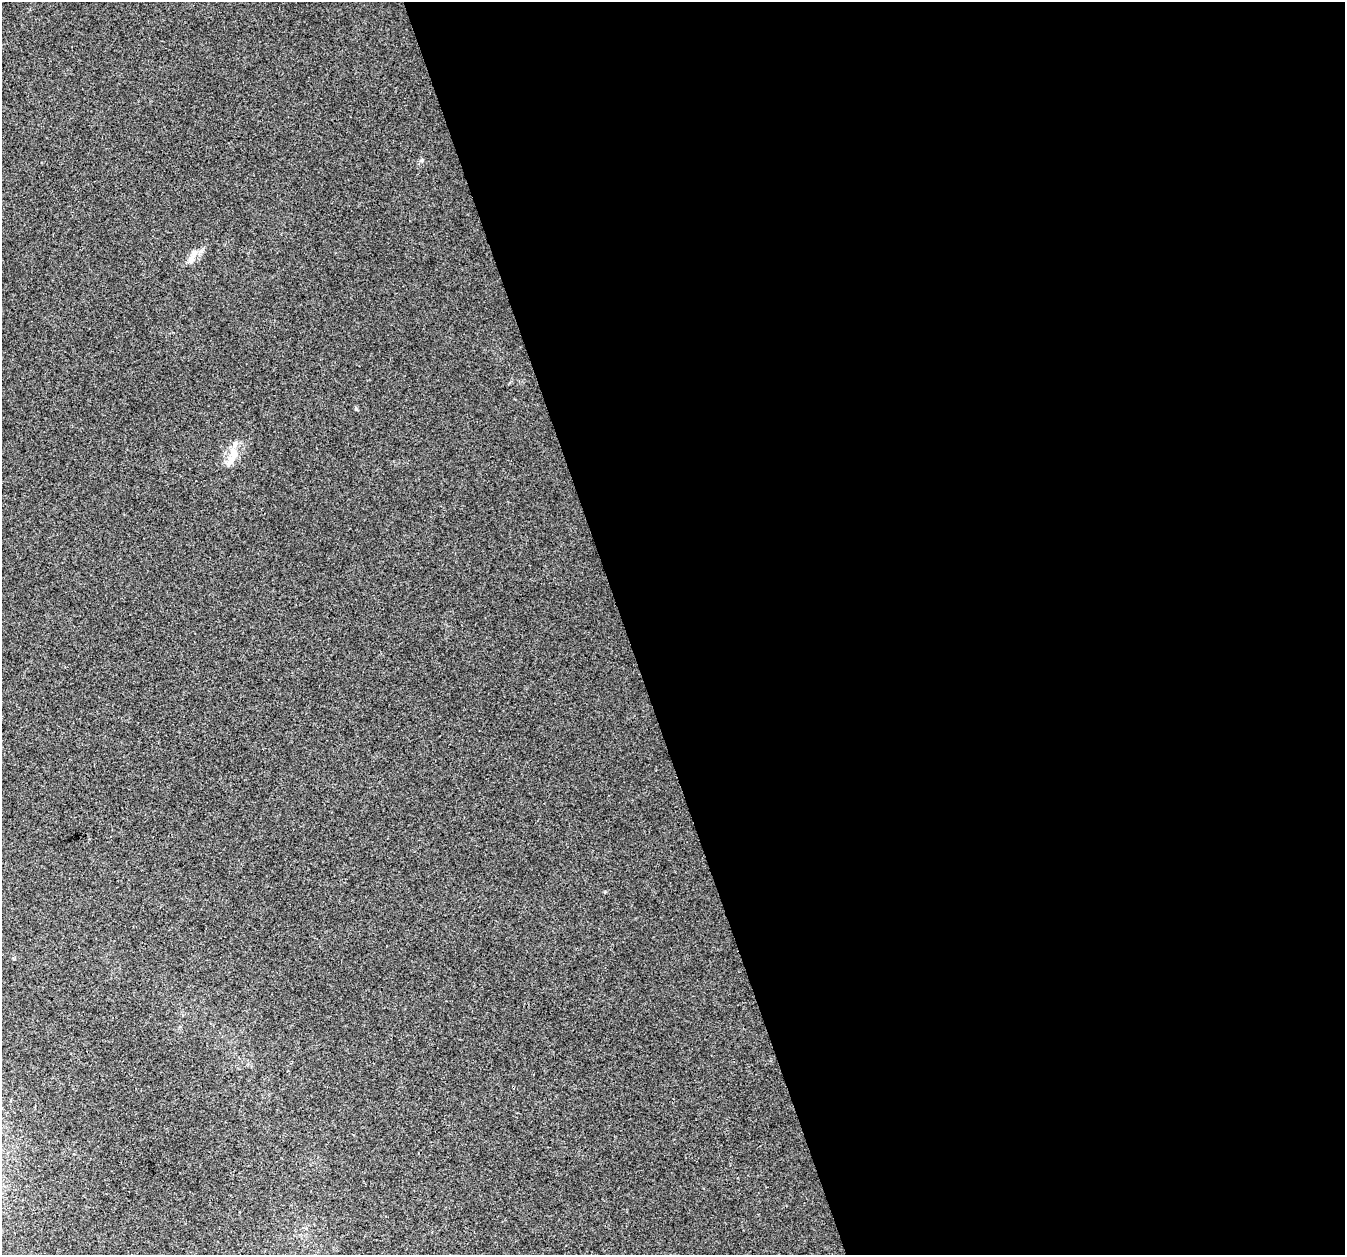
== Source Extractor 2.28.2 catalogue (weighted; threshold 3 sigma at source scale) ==
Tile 8 of 4 x 4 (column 4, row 2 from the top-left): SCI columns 4031-5373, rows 2626-3878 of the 5373 x 5196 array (HDU 1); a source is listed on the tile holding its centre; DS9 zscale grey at full resolution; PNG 1347 x 1257 px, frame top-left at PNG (2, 2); no overlay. Shown black and unused: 54% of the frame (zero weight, under 3 of 4 exposures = <1% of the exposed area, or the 3 px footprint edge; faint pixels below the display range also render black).
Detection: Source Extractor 2.28.2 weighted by HDU 2 'WHT'; one run over the whole footprint, this tile lists its part. Background 0.00625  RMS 0.0038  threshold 0.017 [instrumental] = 3 sigma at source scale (4.5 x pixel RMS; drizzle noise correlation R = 1.50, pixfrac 1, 0.0396/0.0396 arcsec/px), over >= 5 px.
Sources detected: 5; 1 inside a brighter listed object's ellipse — not listed separately; the other 4 listed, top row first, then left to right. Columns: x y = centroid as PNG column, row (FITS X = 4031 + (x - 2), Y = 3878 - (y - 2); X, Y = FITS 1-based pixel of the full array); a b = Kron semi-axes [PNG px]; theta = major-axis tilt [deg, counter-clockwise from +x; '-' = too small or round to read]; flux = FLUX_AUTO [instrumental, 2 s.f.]
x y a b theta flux
421 161 6 4 1 0.55
193 255 22 8 67 3.1
356 409 5 4 - 0.45
233 454 24 10 86 5.1